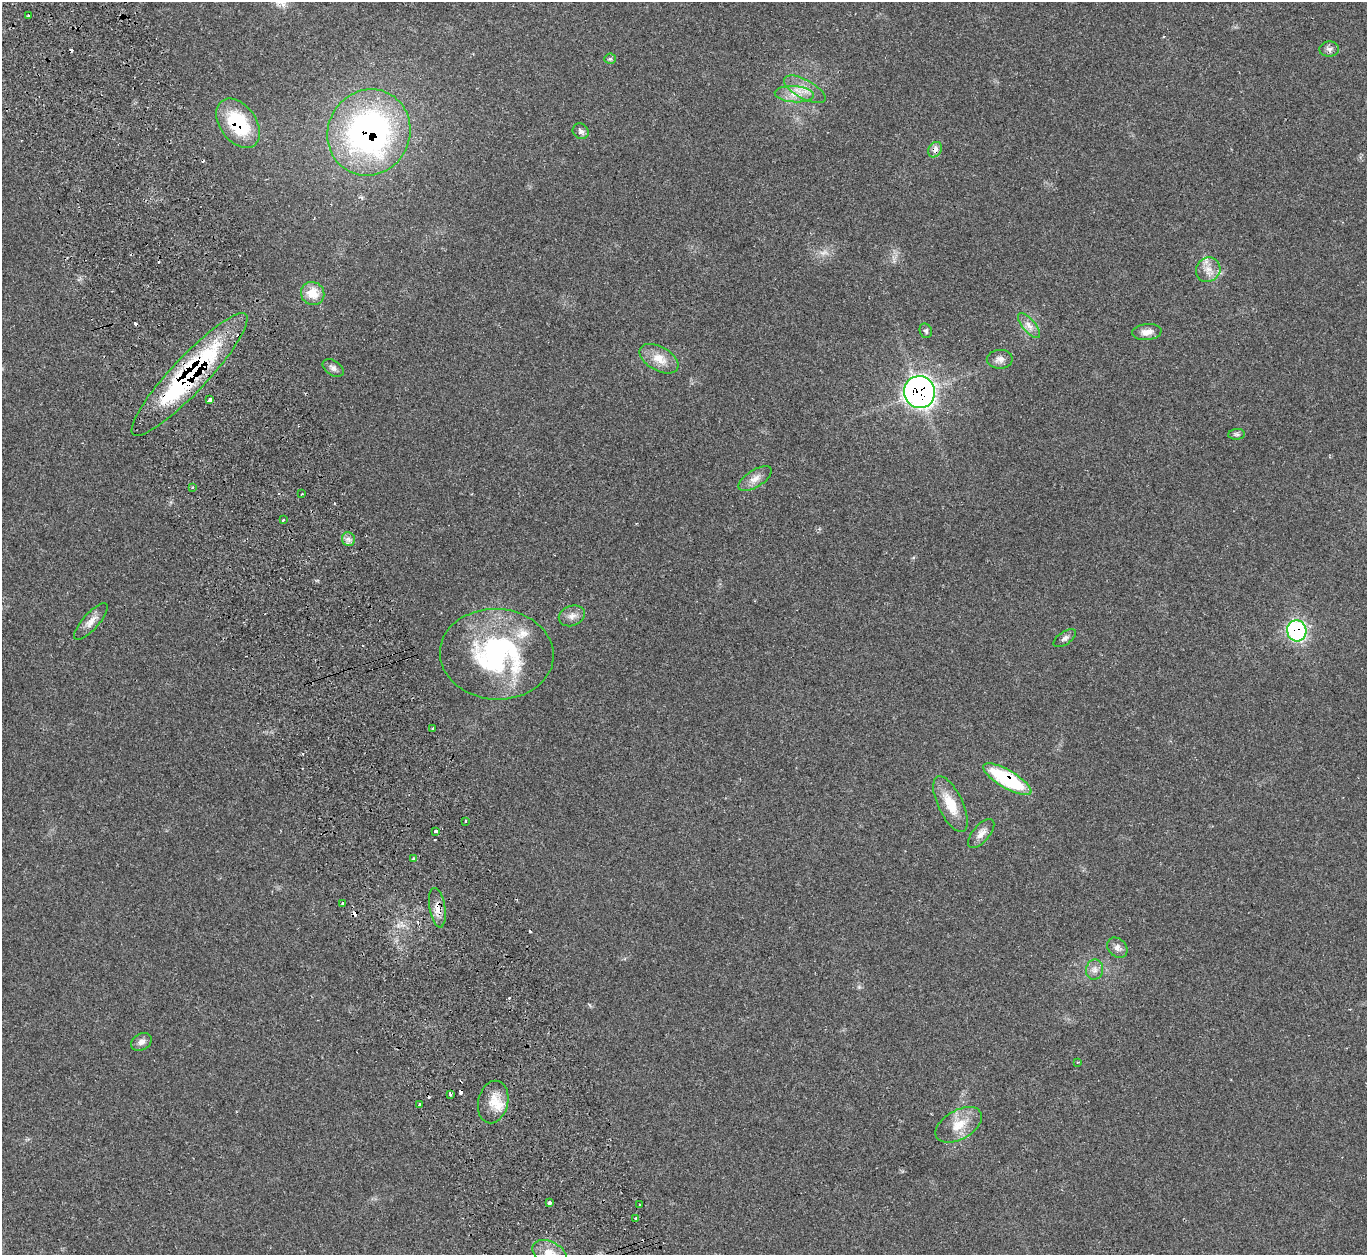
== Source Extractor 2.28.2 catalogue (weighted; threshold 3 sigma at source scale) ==
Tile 11 of 4 x 4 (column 3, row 3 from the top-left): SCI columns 2795-4159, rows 1438-2690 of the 5583 x 5512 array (HDU 1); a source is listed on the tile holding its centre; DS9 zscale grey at full resolution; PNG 1369 x 1257 px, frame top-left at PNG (2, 2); each listed source drawn as its Kron ellipse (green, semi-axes under 4 px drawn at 4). Shown black and unused: <1% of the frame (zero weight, under 2 of 3 exposures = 4% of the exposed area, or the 3 px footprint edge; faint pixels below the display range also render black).
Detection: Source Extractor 2.28.2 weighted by HDU 2 'WHT'; one run over the whole footprint, this tile lists its part. Background 0.11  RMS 0.0081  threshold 0.0363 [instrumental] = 3 sigma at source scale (4.5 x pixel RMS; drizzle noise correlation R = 1.50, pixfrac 1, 0.05/0.05 arcsec/px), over >= 5 px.
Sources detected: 68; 1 too faint to see at this stretch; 14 cosmic-ray / hot-pixel residue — neither listed nor drawn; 1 inside a brighter listed object's ellipse — not listed separately; the other 52 listed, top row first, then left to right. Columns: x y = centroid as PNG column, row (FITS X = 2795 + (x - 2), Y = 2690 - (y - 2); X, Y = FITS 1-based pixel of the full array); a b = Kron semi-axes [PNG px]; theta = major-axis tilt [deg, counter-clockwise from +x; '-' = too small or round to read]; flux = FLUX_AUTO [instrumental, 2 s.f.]
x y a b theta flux
28 16 3 3 - 2.7
1329 49 10 7 4 3
610 59 5 5 - 1.6
805 89 23 9 -29 11
794 94 20 8 -4 9.6
238 123 27 18 -54 50
581 131 8 7 - 2.7
369 132 44 41 63 250
935 150 8 6 57 4.6
1208 270 13 12 - 8.3
313 293 12 11 - 14
1029 325 15 6 -49 5.4
926 331 7 6 - 2
1147 332 15 8 6 6
659 359 21 12 -30 13
1000 359 13 9 1 4.6
333 368 11 7 -34 3.2
190 374 82 18 47 150
920 392 16 15 - 310
210 400 4 3 - 30
1237 434 8 5 5 1.7
755 479 19 8 32 6.8
192 487 3 3 - 0.8
302 494 2 2 - 0.75
283 520 3 3 - 1.9
348 539 7 6 - 2.8
572 616 13 10 22 5.5
91 622 23 8 48 6.9
1297 631 11 9 -76 110
1065 638 13 6 35 2.8
497 654 57 45 -4 140
432 729 4 3 - 1.7
1007 779 27 9 -30 66
950 804 30 12 -64 19
466 821 3 2 - 1.3
436 831 3 3 - 9
981 834 17 8 49 5.8
414 859 4 3 - 2.2
343 903 3 3 - 1.8
437 908 20 8 -80 7.8
1117 948 11 9 -44 4.1
1095 970 10 8 80 4.4
141 1042 11 8 31 3.9
1078 1062 4 2 - 0.55
450 1094 3 3 - 5.2
493 1102 21 15 77 15
420 1104 4 3 - 9.4
959 1125 25 14 30 16
550 1203 4 3 - 2.9
640 1204 3 2 - 1.2
636 1218 3 3 - 1.2
550 1254 19 12 -29 13
Overlapping masked pixels (flux is a lower limit): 8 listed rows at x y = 238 123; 369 132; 935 150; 190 374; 920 392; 1297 631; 1007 779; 437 908
Isophote crosses this tile's border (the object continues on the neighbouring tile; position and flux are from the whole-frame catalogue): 1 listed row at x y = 550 1254